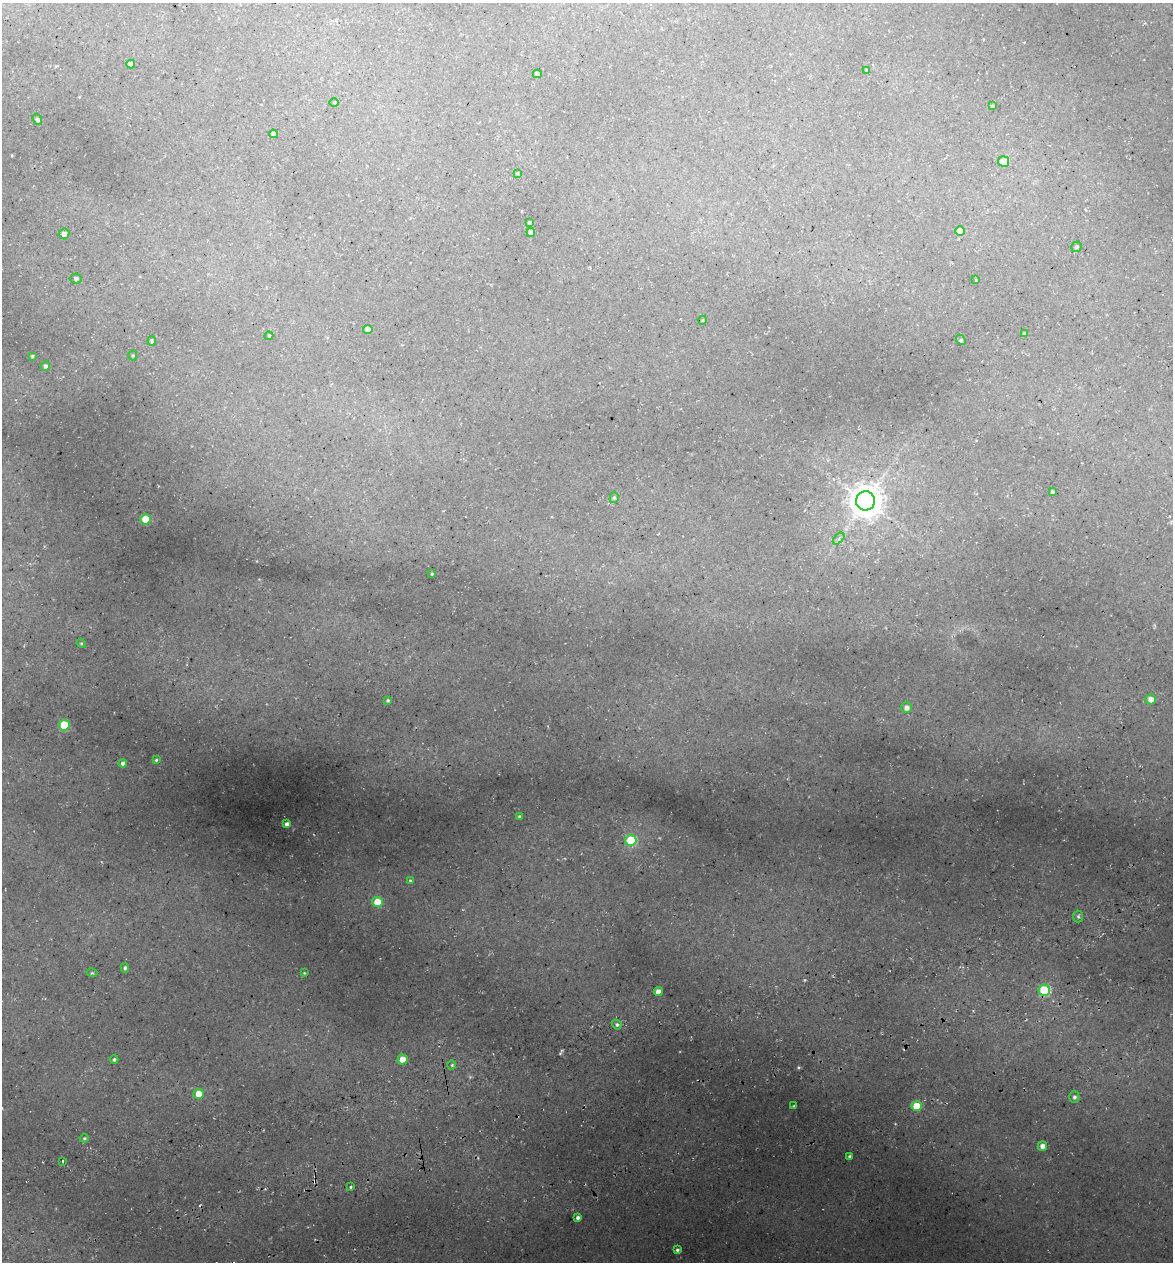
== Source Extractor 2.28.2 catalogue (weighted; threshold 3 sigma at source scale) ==
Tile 7 of 4 x 4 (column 3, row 2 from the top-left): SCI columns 2485-3655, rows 2597-3856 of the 4922 x 5194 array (HDU 1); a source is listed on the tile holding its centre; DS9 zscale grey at full resolution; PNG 1175 x 1264 px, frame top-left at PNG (2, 3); each listed source drawn as its Kron ellipse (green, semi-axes under 4 px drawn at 4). Shown black and unused: <1% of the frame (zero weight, under 3 of 5 exposures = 5% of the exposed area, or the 3 px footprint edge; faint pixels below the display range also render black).
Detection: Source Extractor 2.28.2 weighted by HDU 2 'WHT'; one run over the whole footprint, this tile lists its part. Background 0.135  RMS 0.0071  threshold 0.0321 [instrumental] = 3 sigma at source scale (4.5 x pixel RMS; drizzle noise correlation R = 1.50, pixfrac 1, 0.0396/0.0396 arcsec/px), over >= 5 px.
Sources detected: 65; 1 cosmic-ray / hot-pixel residue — neither listed nor drawn; the other 64 listed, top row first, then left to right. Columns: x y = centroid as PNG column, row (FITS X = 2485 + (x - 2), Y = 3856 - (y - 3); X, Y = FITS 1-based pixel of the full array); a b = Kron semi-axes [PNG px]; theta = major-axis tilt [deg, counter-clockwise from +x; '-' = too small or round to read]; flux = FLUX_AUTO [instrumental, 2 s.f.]
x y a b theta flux
131 64 4 4 - 4
867 70 4 3 - 1
537 74 4 4 - 3.6
334 103 5 3 - 0.65
992 106 4 4 - 0.88
37 120 6 4 -52 1.4
273 134 4 4 - 3.2
1004 161 5 5 - 13
517 173 4 3 - 0.74
529 223 3 3 - 1.2
960 231 5 5 - 11
531 232 5 4 - 2.2
64 234 5 5 - 2.9
1076 247 5 5 - 1
76 278 5 5 - 1.6
976 280 4 4 - 0.51
703 320 4 3 - 0.59
368 329 4 4 - 4.6
1024 333 4 4 - 1.2
269 336 4 4 - 0.77
961 340 5 4 - 1.1
152 341 4 4 - 1.4
133 355 5 4 - 0.91
32 356 3 3 - 0.79
46 366 5 4 - 2.3
1052 492 3 3 - 1.1
614 498 5 4 - 1.1
866 501 9 9 - 1200
145 519 5 5 - 21
839 539 7 4 45 1.4
432 574 3 2 - 0.64
81 643 5 3 - 0.73
1151 699 5 5 - 4.7
388 700 3 3 - 1.1
906 708 5 5 - 3.1
64 725 5 5 - 35
156 760 3 3 - 0.7
123 763 4 4 - 2.5
520 817 3 3 - 1.5
287 824 4 4 - 2.6
631 841 5 5 - 42
410 880 4 4 - 0.81
377 902 5 5 - 19
1078 917 6 5 - 1.3
125 968 5 4 - 1.4
92 973 5 3 - 0.91
304 973 3 3 - 0.64
1044 990 6 5 - 48
658 992 4 4 - 5
617 1025 5 4 - 1.4
114 1059 4 4 - 1.4
402 1059 5 5 - 9.6
452 1065 5 3 - 0.79
199 1094 5 5 - 9.4
1074 1097 5 5 - 1.7
794 1106 4 4 - 0.93
917 1106 5 5 - 22
84 1138 4 4 - 0.91
1042 1146 5 4 - 3.9
850 1156 3 3 - 1.2
63 1161 3 2 - 0.6
351 1187 3 3 - 1.4
578 1218 4 4 - 2.4
677 1250 4 3 - 1.3
Unlisted compact peaks at least as high as the median listed source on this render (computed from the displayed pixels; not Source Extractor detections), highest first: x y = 798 1067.